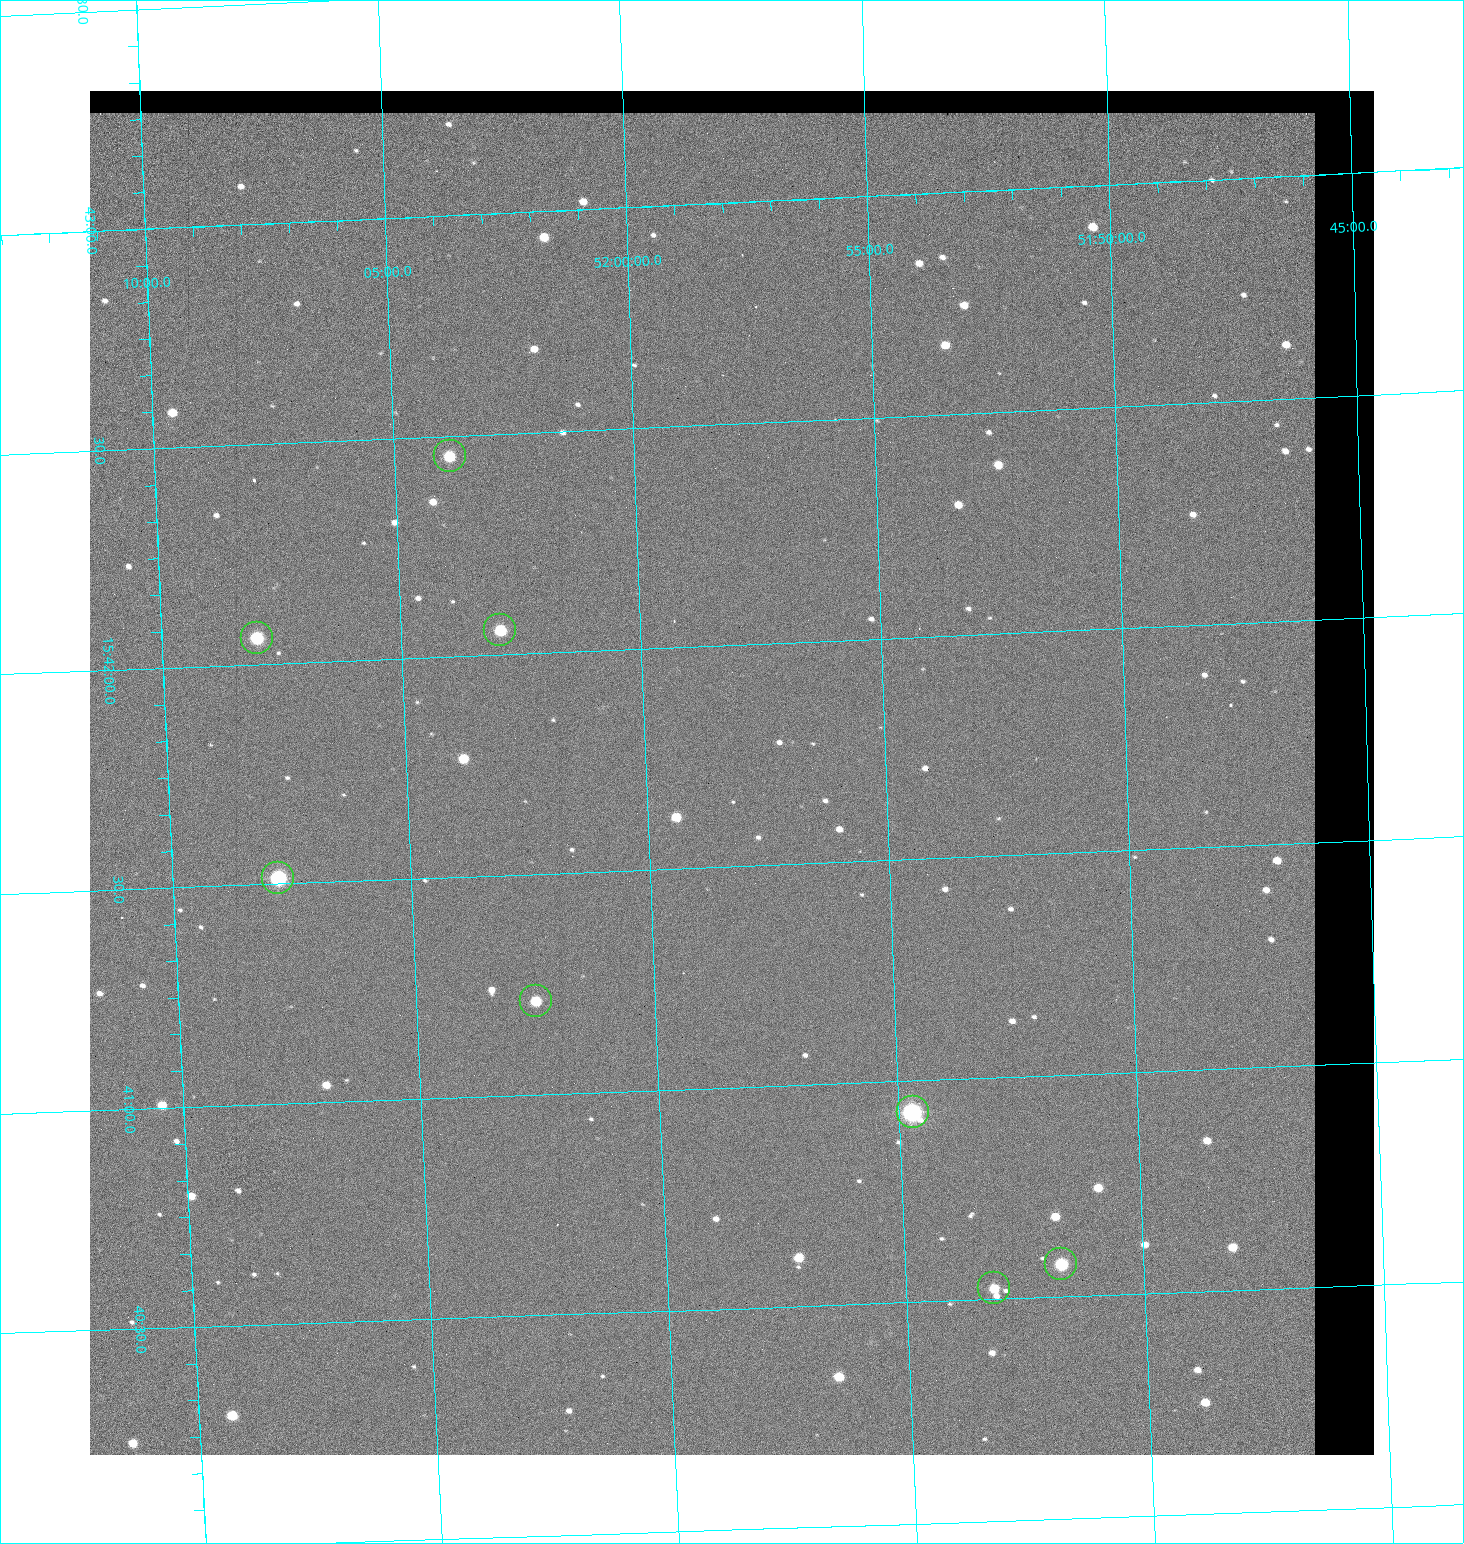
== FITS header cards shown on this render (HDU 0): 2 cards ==
NAXIS1  =                 1284 / length of data axis 1
NAXIS2  =                 1364 / length of data axis 2

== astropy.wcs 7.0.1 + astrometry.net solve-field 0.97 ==
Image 1284 x 1364 px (HDU 0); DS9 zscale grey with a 90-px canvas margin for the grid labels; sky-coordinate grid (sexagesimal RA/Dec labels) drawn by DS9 from the SOLVED WCS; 8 Tycho-2 reference stars matched to detected sources circled (green)
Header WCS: RA---TAN/DEC--TAN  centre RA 15:41:43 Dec +51:58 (235.43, +51.97 deg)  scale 1.26 arcsec/px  FOV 26.9' x 28.5'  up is +92 deg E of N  parity flipped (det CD > 0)
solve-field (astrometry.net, Tycho-2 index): VERIFIED the header's WCS against the Tycho-2 star catalogue (8 matches, 0 conflicts) and refined it, rather than solving blind
Solved WCS: RA---TAN-SIP/DEC--TAN-SIP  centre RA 15:41:43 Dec +51:58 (235.43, +51.97 deg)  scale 1.25 arcsec/px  FOV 26.8' x 28.5'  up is +92 deg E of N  parity flipped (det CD > 0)
The solver's refit moves the header's centre by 0.49 arcsec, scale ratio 0.9975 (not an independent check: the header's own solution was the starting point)
Tycho-2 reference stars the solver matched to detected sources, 8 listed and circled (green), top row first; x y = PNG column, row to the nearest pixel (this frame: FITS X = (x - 90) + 1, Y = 1364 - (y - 91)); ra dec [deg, ICRS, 3 dp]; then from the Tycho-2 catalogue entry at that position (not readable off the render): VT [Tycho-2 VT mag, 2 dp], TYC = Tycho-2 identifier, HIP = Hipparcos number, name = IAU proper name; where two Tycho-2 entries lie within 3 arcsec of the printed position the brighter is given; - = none
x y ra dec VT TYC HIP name
450 456 235.614 +52.064 11.61 3489-1132-1 - -
500 630 235.514 +52.049 11.19 3489-1407-1 - -
257 638 235.515 +52.133 11.12 3489-1380-1 - -
278 878 235.378 +52.130 9.31 3489-1322-1 76850 -
536 1001 235.303 +52.042 11.52 3489-958-1 - -
913 1112 235.232 +51.912 9.59 3489-824-1 - -
1061 1264 235.143 +51.862 10.97 3489-1016-1 - -
994 1288 235.131 +51.886 12.29 3489-908-1 - -